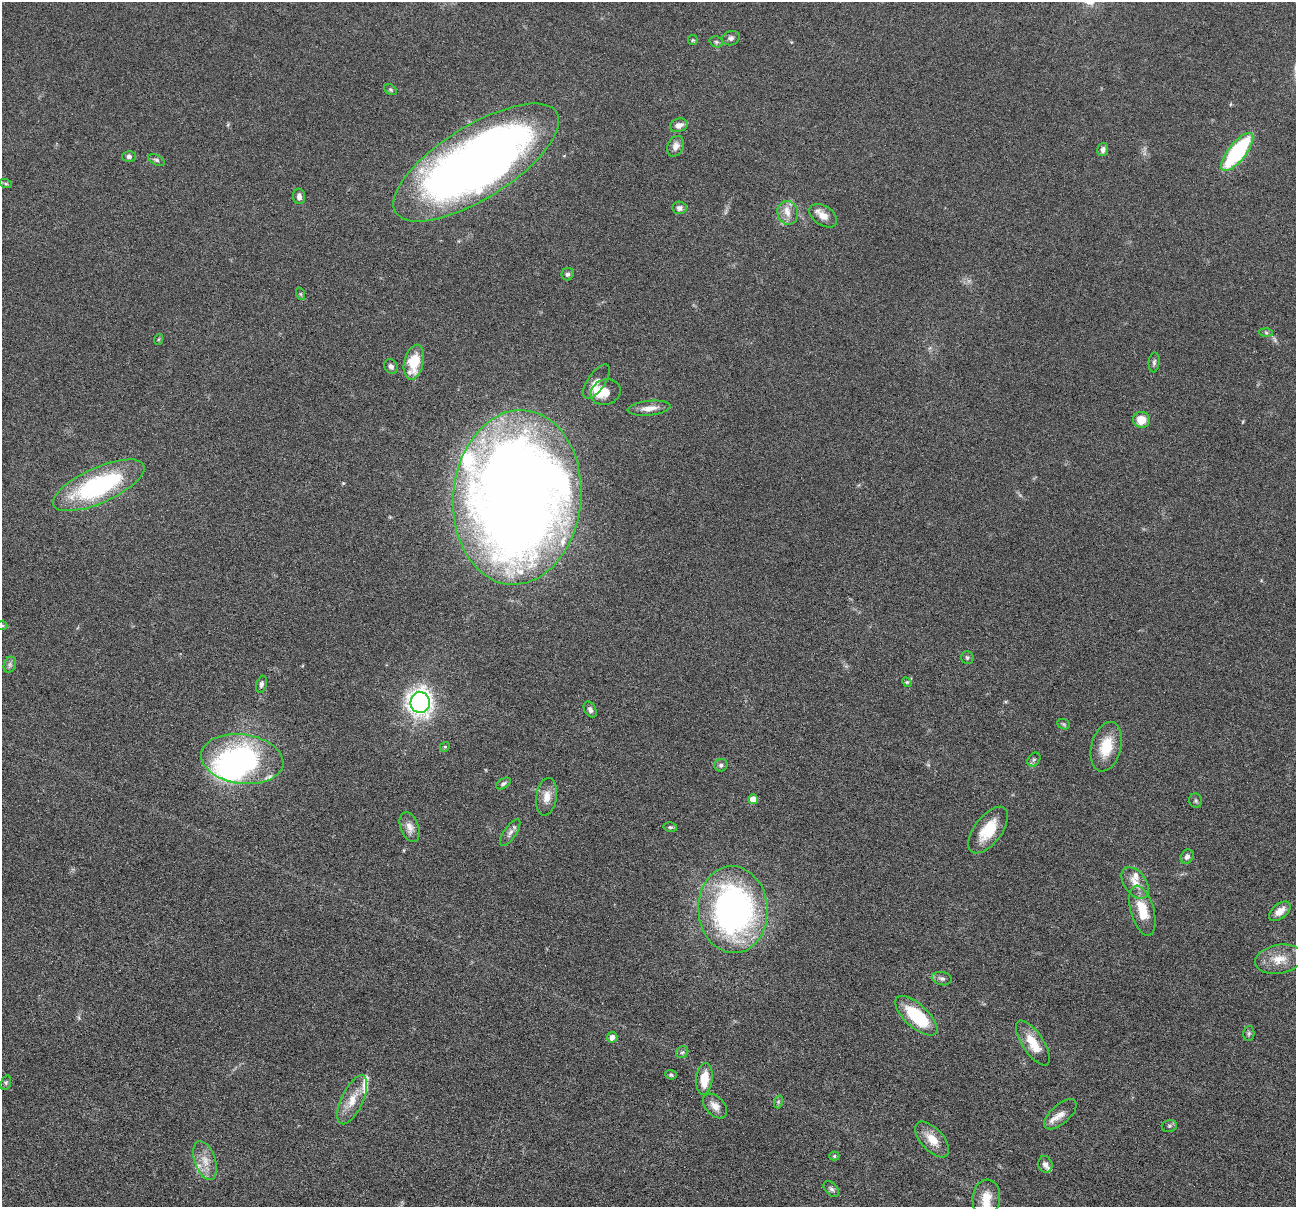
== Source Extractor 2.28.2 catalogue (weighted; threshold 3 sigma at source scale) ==
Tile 7 of 4 x 4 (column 3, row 2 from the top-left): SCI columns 2592-3885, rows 2662-3866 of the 5183 x 5197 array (HDU 1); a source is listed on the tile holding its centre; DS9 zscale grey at full resolution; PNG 1298 x 1209 px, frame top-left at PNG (2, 2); each listed source drawn as its Kron ellipse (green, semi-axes under 4 px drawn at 4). Nothing masked; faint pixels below the display range render black.
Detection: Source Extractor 2.28.2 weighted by HDU 2 'WHT'; one run over the whole footprint, this tile lists its part. Background 0.0365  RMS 0.0036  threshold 0.0148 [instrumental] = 3 sigma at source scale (4.09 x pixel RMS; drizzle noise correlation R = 1.36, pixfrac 0.8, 0.05/0.05 arcsec/px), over >= 5 px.
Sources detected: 85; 2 inside a brighter object's white glare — neither listed nor drawn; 7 inside a brighter listed object's ellipse — not listed separately; the other 76 listed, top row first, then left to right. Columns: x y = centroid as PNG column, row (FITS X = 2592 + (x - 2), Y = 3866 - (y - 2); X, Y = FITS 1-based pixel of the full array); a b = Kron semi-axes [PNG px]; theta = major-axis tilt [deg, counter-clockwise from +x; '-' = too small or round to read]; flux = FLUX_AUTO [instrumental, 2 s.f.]
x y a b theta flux
731 38 9 7 17 1.2
693 40 5 5 - 0.4
716 42 7 5 -21 0.66
390 90 7 5 -35 0.52
679 125 9 6 15 2.1
676 146 11 8 64 2.1
1103 150 6 5 - 1.3
1237 152 23 8 52 40
129 156 6 5 - 0.99
156 160 9 5 -24 0.8
476 162 95 36 32 300
6 184 6 4 -19 0.53
299 196 7 6 - 1.6
679 208 7 6 - 1.3
788 213 12 10 -72 3.1
823 216 15 9 -34 3.3
568 274 6 6 - 0.88
301 294 6 4 -71 0.44
1266 332 6 4 -2 0.59
159 339 5 3 - 0.38
414 362 18 9 77 11
1154 362 10 5 84 0.87
391 366 8 6 -52 1.1
596 382 20 8 56 3
605 392 15 12 21 5
649 408 21 7 6 3.1
1141 420 8 8 - 4.9
99 485 49 17 24 48
517 497 87 64 85 700
2 625 5 4 - 0.47
967 658 6 6 - 0.65
10 665 8 6 71 0.96
907 682 5 4 - 0.41
261 684 9 5 72 0.97
420 703 10 9 - 180
590 710 9 5 -59 1.1
1064 724 7 5 -21 0.53
445 747 5 4 - 0.5
1106 747 25 15 75 9.4
242 759 41 24 -7 65
1034 759 7 6 - 0.75
721 765 6 6 - 0.96
503 784 8 4 32 0.79
547 797 19 10 81 3.7
753 799 5 5 - 4.6
1196 801 7 6 - 0.7
410 827 15 9 -70 2.7
670 827 7 5 -12 0.57
988 830 27 13 53 9.7
510 833 15 6 56 1.6
1187 857 7 6 - 1.2
1135 883 18 11 -54 3.6
733 910 43 34 -87 110
1142 911 26 11 -74 8.5
1280 911 12 7 39 3.1
1279 959 24 14 9 6.1
942 979 10 6 -10 1.1
916 1016 26 11 -42 19
1249 1033 7 5 89 0.65
612 1037 5 5 - 2.3
1033 1043 26 10 -56 6.9
682 1052 6 5 - 0.64
671 1075 6 4 -24 0.56
704 1079 16 8 84 7.2
6 1083 7 5 71 0.57
352 1100 26 10 65 5.8
778 1102 7 4 73 0.52
715 1106 15 9 -46 2.9
1060 1114 20 9 42 2.9
1169 1126 8 6 14 0.75
932 1140 22 11 -48 5.5
834 1156 5 4 - 0.46
205 1161 20 10 -71 4.4
1045 1164 8 7 - 1.6
831 1189 9 6 -46 0.94
986 1198 18 14 82 5.8
Isophote crosses this tile's border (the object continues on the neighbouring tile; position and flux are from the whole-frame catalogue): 1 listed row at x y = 2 625